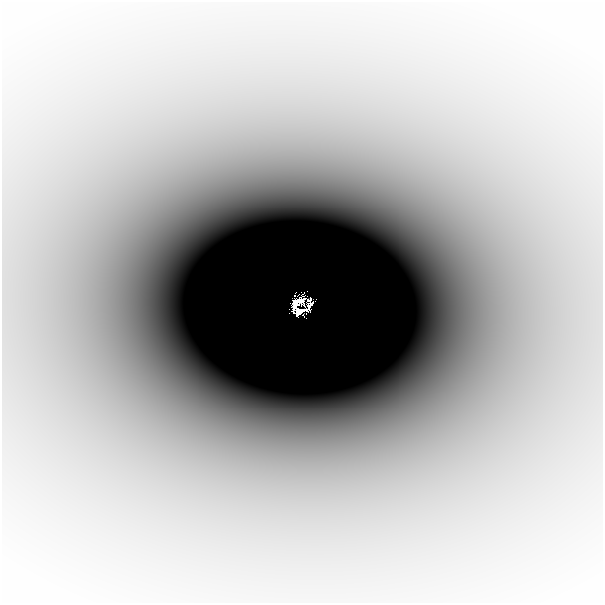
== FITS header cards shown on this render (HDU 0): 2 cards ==
NAXIS1  =                  601
NAXIS2  =                  601

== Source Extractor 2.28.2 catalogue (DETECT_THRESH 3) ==
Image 601 x 601 px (HDU 0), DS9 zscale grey, 1 PNG px = 1 image px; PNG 605 x 605 px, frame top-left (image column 1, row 601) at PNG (2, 2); no overlay
Background -1.76e-04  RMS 2.8e-05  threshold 8.46e-05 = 3 sigma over >= 5 px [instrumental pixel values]
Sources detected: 7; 4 with non-positive FLUX_AUTO (blend fragments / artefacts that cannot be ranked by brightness) are not listed; the other 3 listed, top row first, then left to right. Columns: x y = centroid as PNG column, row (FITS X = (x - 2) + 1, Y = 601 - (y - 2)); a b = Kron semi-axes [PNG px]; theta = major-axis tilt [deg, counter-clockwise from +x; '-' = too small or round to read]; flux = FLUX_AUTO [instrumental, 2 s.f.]
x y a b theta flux
296 301 4 3 - 0.1
299 301 9 6 35 0.079
301 310 8 4 10 0.19
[4 non-positive-flux detections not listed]